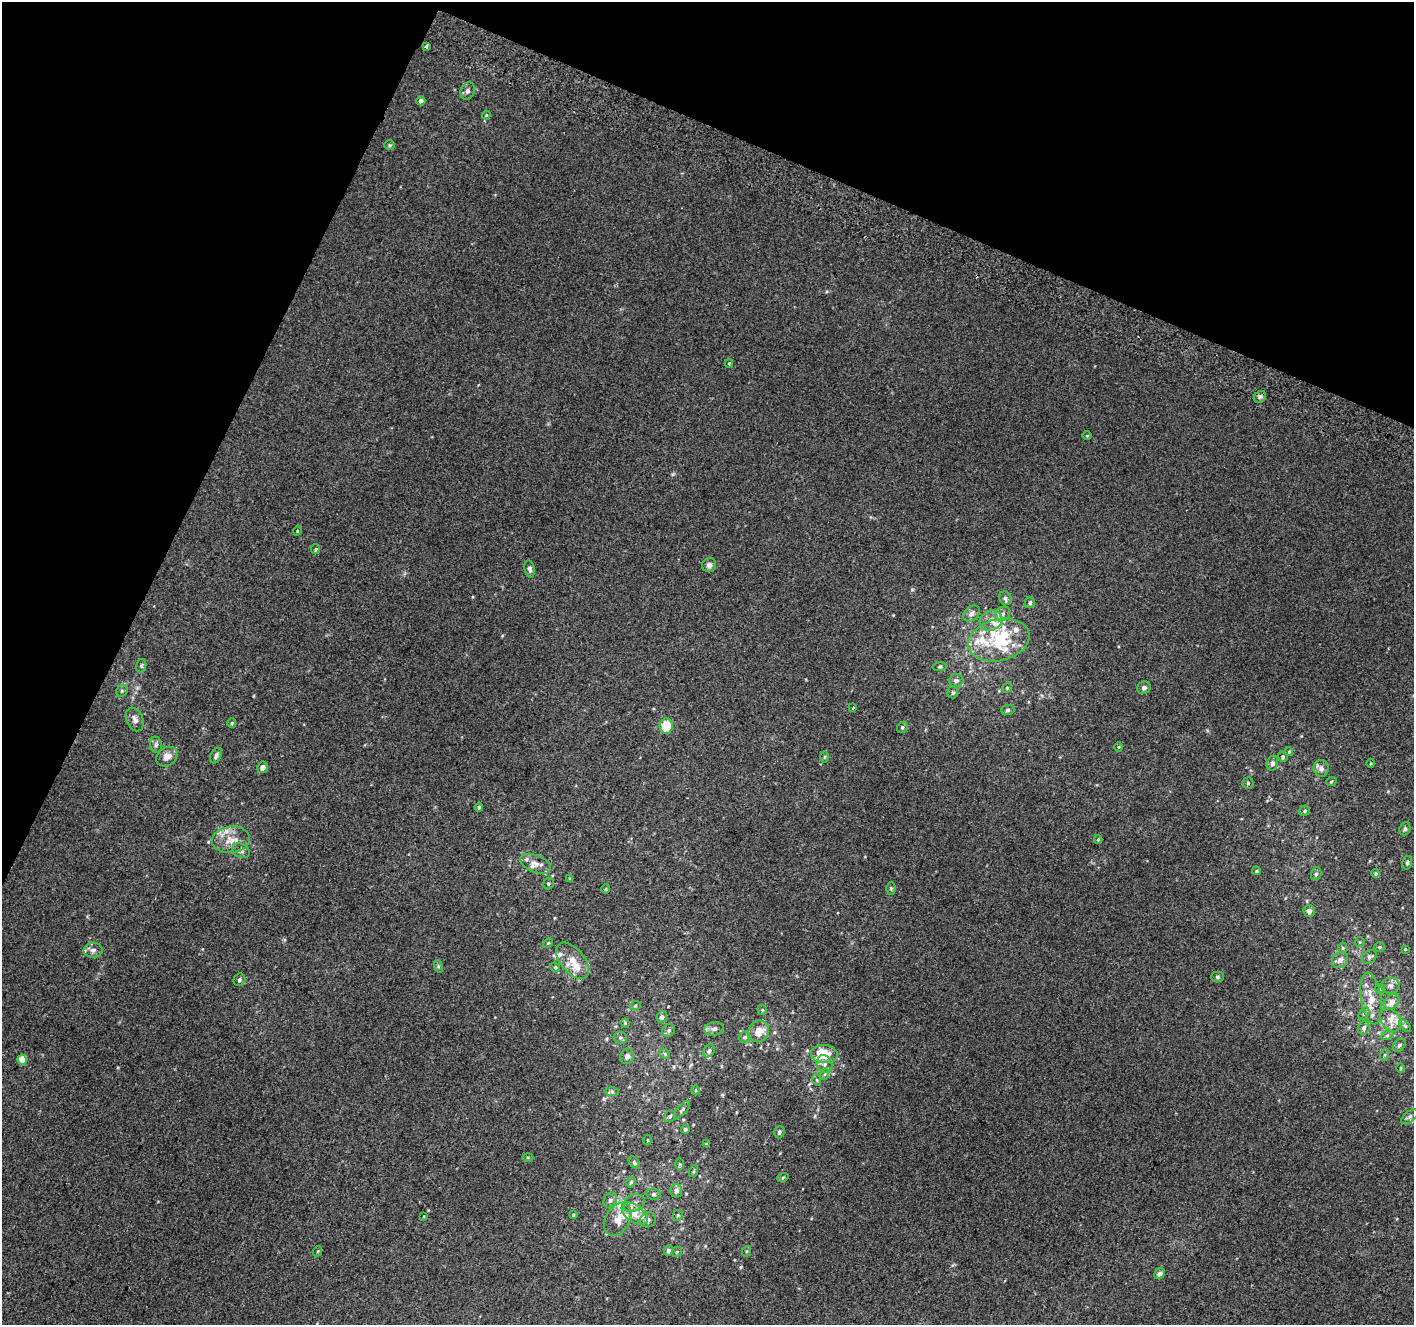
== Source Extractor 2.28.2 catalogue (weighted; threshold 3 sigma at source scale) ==
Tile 2 of 4 x 4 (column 2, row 1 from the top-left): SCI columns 1441-2852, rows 4282-5604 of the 5694 x 5850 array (HDU 1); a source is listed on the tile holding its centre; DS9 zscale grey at full resolution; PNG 1416 x 1327 px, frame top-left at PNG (2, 2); each listed source drawn as its Kron ellipse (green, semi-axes under 4 px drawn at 4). Shown black and unused: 22% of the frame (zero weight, under 2 of 3 exposures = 2% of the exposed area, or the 3 px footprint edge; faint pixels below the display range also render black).
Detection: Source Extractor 2.28.2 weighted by HDU 2 'WHT'; one run over the whole footprint, this tile lists its part. Background 0.012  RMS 0.0071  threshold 0.0317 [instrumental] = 3 sigma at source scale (4.5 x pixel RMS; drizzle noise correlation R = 1.50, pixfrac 1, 0.0396/0.0396 arcsec/px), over >= 5 px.
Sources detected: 150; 18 inside a brighter listed object's ellipse — not listed separately; the other 132 listed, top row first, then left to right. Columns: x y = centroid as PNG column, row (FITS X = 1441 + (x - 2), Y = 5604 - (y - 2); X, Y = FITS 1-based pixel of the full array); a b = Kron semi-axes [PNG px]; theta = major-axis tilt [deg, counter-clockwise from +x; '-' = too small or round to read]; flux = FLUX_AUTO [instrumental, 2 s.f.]
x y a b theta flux
426 47 3 3 - 6.9
468 91 9 7 69 2.4
421 101 5 4 - 2
486 115 4 4 - 0.64
390 145 5 5 - 1
729 363 4 3 - 0.98
1260 397 7 5 42 1.6
1087 436 5 3 - 0.59
297 531 4 3 - 0.53
316 549 5 4 - 0.85
709 565 7 7 - 2.8
530 569 9 5 -80 2.2
1005 598 7 6 - 1.9
1030 603 5 5 - 1.7
971 613 9 6 41 3.5
1002 614 8 6 34 2.6
991 621 11 9 25 5.8
999 640 31 21 13 34
141 666 7 5 76 1.4
940 667 7 4 8 1.1
956 681 7 6 - 2.4
1007 688 5 4 - 0.92
1144 688 7 6 - 2
122 691 6 5 - 1.2
953 692 6 5 - 1.4
853 708 3 3 - 2.1
1008 710 7 5 4 1.3
135 719 12 8 -68 3.5
232 723 5 4 - 0.84
666 726 7 6 - 13
902 727 6 5 - 1.2
156 745 8 6 -80 2
1119 747 5 3 - 0.56
1289 752 4 4 - 0.77
167 756 11 9 36 5.3
216 756 8 5 65 2.1
824 757 6 4 89 0.85
1283 757 5 4 - 1.2
1272 763 7 5 75 2.4
1371 763 4 3 - 0.63
263 767 6 5 - 3.6
1321 768 8 7 - 3.2
1331 782 5 3 - 0.67
1248 783 5 5 - 1.1
479 807 4 3 - 1.1
1305 811 5 5 - 1.2
1405 829 7 5 69 1.2
1098 839 4 3 - 0.71
231 840 19 13 7 10
241 851 9 6 -29 2.2
1407 863 7 5 75 1.1
536 864 16 8 -22 5.9
1256 871 4 3 - 0.79
1376 873 4 4 - 1.2
1316 874 6 5 - 1.6
570 879 3 3 - 0.85
548 883 6 5 - 1.2
891 888 6 5 - 1.1
606 889 5 3 - 0.57
1309 911 6 5 - 3.4
1360 942 5 5 - 0.79
548 943 6 3 43 0.78
1380 947 5 4 - 0.89
1343 948 5 5 - 1
1405 949 3 3 - 0.73
93 950 9 7 5 2.6
1369 957 8 6 43 2.2
1340 960 9 7 47 3.3
573 961 21 12 -50 10
438 966 6 4 -72 1
555 967 5 4 - 1.2
1217 977 6 5 - 1.3
239 980 6 5 - 1.6
1390 986 9 8 - 3
1380 989 5 5 - 0.9
1371 999 26 10 -82 13
1391 1002 9 6 43 5.3
635 1006 6 3 20 0.84
762 1010 5 4 - 0.83
1364 1014 7 5 61 1.6
662 1017 6 5 - 3.1
1391 1020 13 9 -50 5.6
625 1023 5 3 - 0.65
1405 1026 7 4 -45 1.2
1364 1028 7 5 72 2
714 1029 10 6 6 2.6
669 1030 7 6 - 1.7
759 1031 11 10 - 11
1387 1036 6 4 20 1.2
745 1037 6 5 - 1.4
620 1038 7 6 - 1.5
1399 1045 7 5 46 1.5
709 1051 7 5 62 1.9
665 1054 6 4 -47 1
824 1054 13 9 -2 18
1384 1055 6 4 71 1
627 1056 8 7 - 3
22 1059 5 4 - 12
824 1064 9 7 -65 3.2
1401 1068 5 3 - 0.63
825 1074 6 3 70 0.94
817 1080 6 3 -72 0.85
695 1090 5 3 - 0.69
612 1091 7 4 -1 1.2
682 1110 11 4 48 1.5
670 1116 6 5 - 1.2
1409 1117 10 5 38 1.8
685 1129 4 4 - 1.4
779 1132 6 5 - 1.6
647 1140 5 3 - 0.58
706 1144 4 3 - 0.92
528 1157 5 3 - 0.71
634 1163 7 4 -50 1.3
680 1164 6 4 -89 0.96
694 1171 6 4 71 0.88
783 1177 6 3 20 0.82
631 1182 5 4 - 1
676 1191 7 6 - 2.9
653 1194 7 5 -13 1.6
610 1200 8 6 58 2.1
634 1203 11 8 25 3.9
635 1214 15 8 -36 9.9
573 1215 4 3 - 0.81
678 1215 5 4 - 1.1
424 1216 4 2 - 0.48
618 1219 18 12 61 9.9
648 1220 8 7 - 2.7
318 1251 5 3 - 0.65
668 1251 5 4 - 2
747 1251 5 3 - 0.79
677 1252 5 4 - 0.92
1159 1274 6 5 - 2.4
Unlisted compact peaks at least as high as the median listed source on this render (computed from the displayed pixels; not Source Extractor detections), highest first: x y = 741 1267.